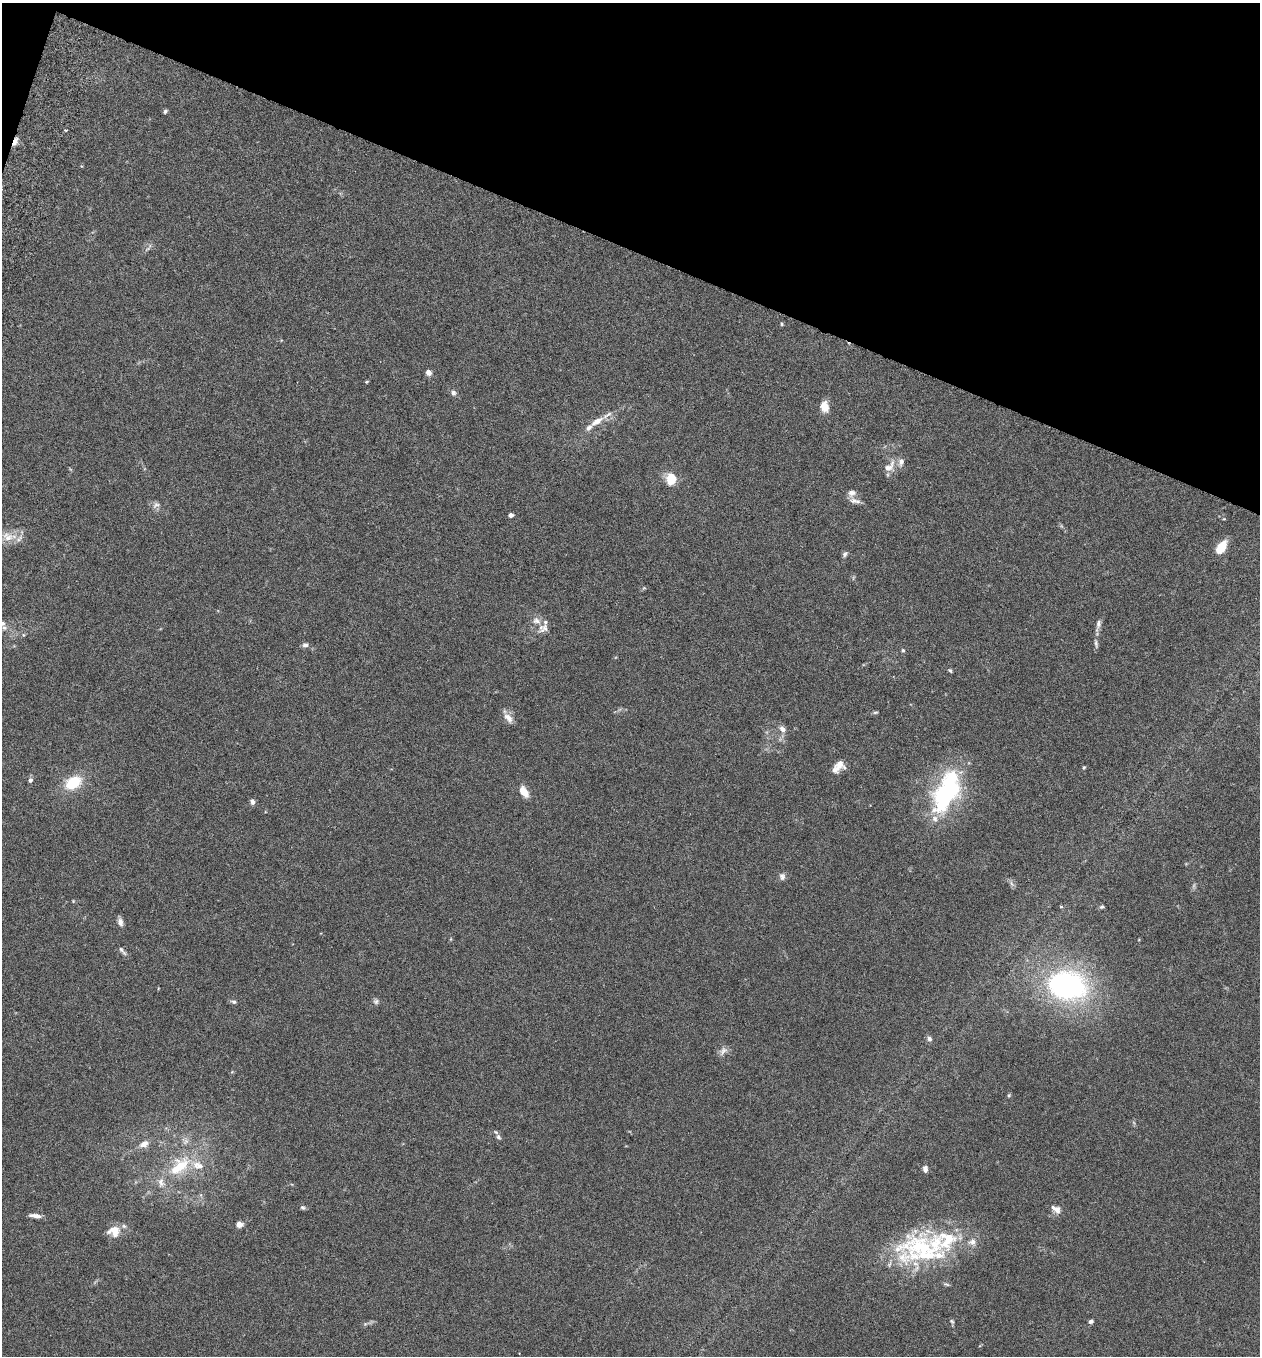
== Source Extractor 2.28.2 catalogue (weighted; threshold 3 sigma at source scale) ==
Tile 2 of 4 x 4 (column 2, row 1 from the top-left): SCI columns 1450-2707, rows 4090-5443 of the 5545 x 5467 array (HDU 1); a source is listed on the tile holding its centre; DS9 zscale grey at full resolution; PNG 1262 x 1358 px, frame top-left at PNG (2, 3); no overlay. Shown black and unused: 19% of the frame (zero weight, under 3 of 6 exposures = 3% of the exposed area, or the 3 px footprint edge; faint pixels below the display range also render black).
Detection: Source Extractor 2.28.2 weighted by HDU 2 'WHT'; one run over the whole footprint, this tile lists its part. Background 0.0188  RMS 0.002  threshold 0.00818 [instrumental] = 3 sigma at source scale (4.09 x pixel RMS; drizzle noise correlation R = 1.36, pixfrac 0.8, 0.05/0.05 arcsec/px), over >= 5 px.
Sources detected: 83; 1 too faint to see at this stretch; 1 inside a brighter object's white glare — not listed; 20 inside a brighter listed object's ellipse — not listed separately; the other 61 listed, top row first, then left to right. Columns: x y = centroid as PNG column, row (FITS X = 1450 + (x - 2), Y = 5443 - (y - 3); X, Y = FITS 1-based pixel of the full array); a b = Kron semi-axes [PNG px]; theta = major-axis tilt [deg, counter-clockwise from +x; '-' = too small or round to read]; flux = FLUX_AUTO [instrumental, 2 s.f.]
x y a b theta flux
165 111 5 4 - 0.35
65 130 3 2 - 0.22
15 141 11 5 67 1
782 324 5 4 - 0.22
429 372 7 6 - 0.85
366 382 4 3 - 0.2
453 393 8 6 -59 0.58
824 407 9 7 -81 3.1
596 421 19 7 32 1.8
890 466 20 11 46 1.8
671 479 9 7 86 5.7
854 501 13 8 -16 1
156 505 11 7 39 0.75
511 515 4 4 - 0.89
8 537 18 13 -23 2.6
1221 547 13 7 57 4.3
845 554 8 5 53 0.44
536 621 13 9 -23 1.3
2 623 10 8 -13 0.87
1099 624 15 7 77 0.79
1096 644 13 5 -79 0.52
305 645 7 6 - 0.59
903 650 5 4 - 0.27
950 670 6 4 -49 0.27
875 712 7 4 8 0.26
508 718 15 9 -50 1.4
782 729 9 7 -41 0.9
839 764 13 9 64 1.3
1084 767 5 4 - 0.21
30 780 6 5 - 0.51
73 783 15 10 31 7.1
523 792 12 7 -57 2.3
946 793 36 20 61 30
252 801 8 6 -71 0.56
782 876 10 8 -82 0.67
1011 884 9 4 -71 0.42
73 901 4 4 - 0.15
1061 906 5 3 - 0.19
1102 907 6 5 - 0.28
120 922 10 6 -78 0.86
122 951 16 4 -48 0.57
1067 985 48 33 -12 38
376 1001 8 7 - 0.49
234 1002 8 5 -14 0.41
929 1039 8 6 -73 0.57
723 1051 14 7 47 0.88
1009 1095 5 4 - 0.23
498 1137 8 6 -39 0.5
185 1141 10 6 52 0.72
144 1144 12 8 25 1.3
180 1165 27 21 26 7.3
925 1169 8 5 -80 0.73
303 1207 7 5 -30 0.38
1057 1210 11 9 -70 0.99
37 1216 9 6 -13 0.92
239 1224 5 4 - 2.5
114 1231 17 14 6 2.3
921 1247 78 35 -6 22
952 1321 7 5 -49 0.31
1091 1321 6 5 - 0.45
365 1324 5 5 - 0.24
Overlapping masked pixels (flux is a lower limit): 1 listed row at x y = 15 141
Isophote crosses this tile's border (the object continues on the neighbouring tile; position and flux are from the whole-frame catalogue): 1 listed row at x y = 2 623